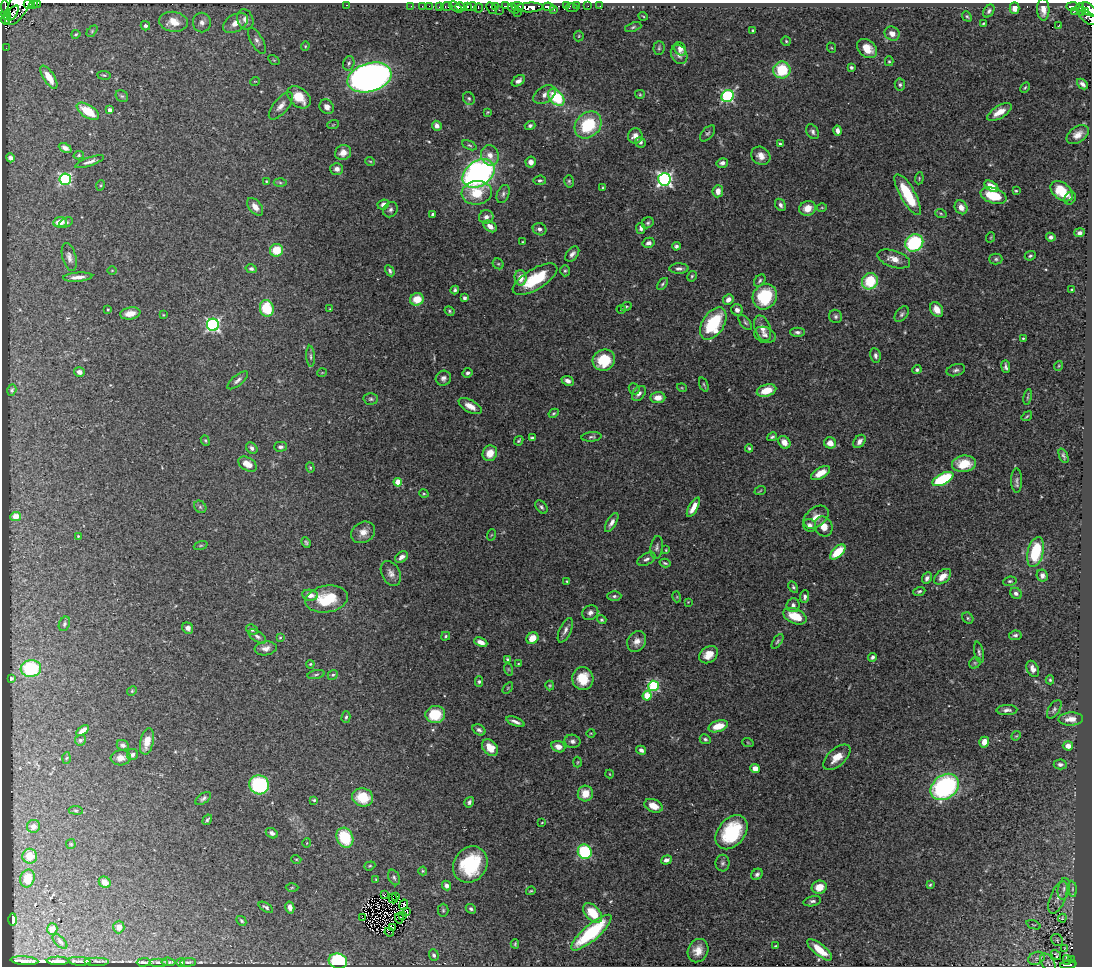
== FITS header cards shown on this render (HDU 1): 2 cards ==
NAXIS1  =                 1090
NAXIS2  =                  964

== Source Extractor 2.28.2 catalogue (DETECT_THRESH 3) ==
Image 1090 x 964 px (HDU 1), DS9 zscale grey, 1 PNG px = 1 image px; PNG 1094 x 968 px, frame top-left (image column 1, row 964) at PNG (2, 3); each listed source drawn as its Kron ellipse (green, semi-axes under 4 px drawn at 4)
Background 0.49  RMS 0.026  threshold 0.0792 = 3 sigma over >= 5 px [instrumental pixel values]
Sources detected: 447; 8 with non-positive FLUX_AUTO (blend fragments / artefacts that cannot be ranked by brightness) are neither listed nor drawn; the other 439 listed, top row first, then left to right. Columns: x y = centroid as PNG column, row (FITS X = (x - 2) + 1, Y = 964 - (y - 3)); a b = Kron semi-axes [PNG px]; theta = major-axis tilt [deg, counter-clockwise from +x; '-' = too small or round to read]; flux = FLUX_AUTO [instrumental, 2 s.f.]
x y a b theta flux
33 3 2 2 - 9.8
28 4 4 4 - 130
37 4 3 2 - 35
19 5 22 9 59 290
347 5 3 2 - 130
411 6 2 2 - 4.2
422 6 2 2 - 1.5
429 6 2 2 - 5.6
447 6 6 3 0 34
467 6 3 3 - 110
495 6 3 2 - 87
505 6 2 2 - 13
518 6 6 3 -4 30
566 6 3 2 - 1.3
576 6 3 2 - 7.9
588 6 2 2 - 3.6
600 6 2 2 - 1
1073 6 7 3 -2 87
5 7 7 2 -85 160
439 7 3 3 - 15
456 7 7 4 -36 370
460 7 5 3 - 190
472 7 5 3 - 210
529 7 13 5 2 420
548 7 6 4 -7 210
1080 7 4 2 - 28
479 8 4 2 - 8.4
491 8 6 3 -51 20
513 8 6 3 -35 65
572 8 6 4 -8 10
1014 8 5 5 - 15
1043 9 11 6 -87 15
499 10 3 2 - 5.9
554 10 3 2 - 24
1089 10 9 5 -44 440
989 11 7 5 58 4.4
1074 11 3 2 - 3.8
1081 11 4 2 - 26
1085 12 3 2 - 42
13 13 9 2 58 210
518 13 3 2 - 4.8
6 15 5 3 - 200
643 16 5 3 - 1.6
967 16 5 4 - 2.7
1088 18 10 5 -36 160
6 19 6 4 79 300
245 19 10 7 -70 13
173 22 14 10 -7 26
202 22 10 9 - 9.5
235 23 13 8 29 19
983 23 3 2 - 1.7
1059 25 3 2 - 1
145 26 5 4 - 4.3
633 27 8 4 19 3.6
92 31 6 4 47 2.5
753 31 4 3 - 2.2
76 34 4 3 - 2.1
892 34 8 6 -34 12
579 36 5 5 - 2.1
257 41 14 6 -61 8.1
786 41 5 4 - 2.4
305 46 4 4 - 1.8
6 48 2 2 - 3
659 48 7 5 87 3.6
832 48 5 3 - 1.9
680 49 7 5 -60 12
867 49 11 8 -41 31
679 54 10 8 -64 9.2
274 60 6 4 -33 2.1
889 61 5 4 - 2.3
349 63 7 5 75 4.4
851 67 4 4 - 3.7
782 70 9 8 - 72
104 75 7 3 -8 2.1
49 77 13 5 -57 24
369 77 22 14 16 1400
255 81 5 3 - 1.3
518 81 7 4 33 5.9
1082 84 6 4 -42 6.2
900 85 6 5 - 3.2
1025 87 6 4 61 2.3
640 94 5 4 - 2.1
544 95 12 8 33 11
122 96 7 5 -41 3.4
727 96 6 5 - 240
299 97 13 9 -41 36
556 97 10 6 -48 94
469 99 7 5 -58 3.6
281 106 17 7 50 13
327 107 8 6 -45 8.8
110 110 4 3 - 9.3
88 111 12 6 -32 45
488 112 4 3 - 1.7
999 112 14 6 32 21
333 125 6 3 19 1.8
530 125 5 4 - 3.8
588 125 15 12 46 97
437 126 5 4 - 9.8
838 130 5 4 - 7.7
813 132 8 5 -60 5.3
708 133 9 5 49 3.6
1078 135 12 8 34 16
635 136 7 7 - 13
640 142 5 5 - 5.3
780 144 3 3 - 3.2
469 145 8 4 -26 3.2
65 148 7 4 -27 8.1
343 153 8 7 - 17
79 155 5 4 - 2.6
490 155 10 8 -71 15
761 156 10 8 -36 13
10 158 4 4 - 6.2
370 161 5 3 - 1.6
89 162 15 4 18 7.4
531 162 5 5 - 9.2
722 163 6 5 - 6
337 169 6 6 - 8
478 174 18 12 36 610
919 178 6 4 85 2.1
65 179 6 5 - 250
664 179 6 6 - 480
540 180 6 4 8 3.7
266 181 3 3 - 1.5
569 181 6 4 -74 2.8
280 183 6 4 -2 3.1
101 185 5 3 - 1.7
991 186 8 4 -33 23
603 188 4 2 - 1.6
718 191 6 5 - 12
1016 191 3 3 - 2
1062 191 12 8 -39 47
477 193 15 12 8 45
503 194 9 6 68 5.8
908 195 23 7 -60 74
994 196 13 7 -18 50
1070 198 7 5 55 5.1
383 204 6 5 - 8.8
780 205 6 5 - 5.9
255 207 10 6 -51 12
961 207 7 6 - 14
808 208 8 7 - 22
822 208 5 3 - 1.7
390 210 8 6 49 5.2
433 214 3 3 - 3.7
941 214 6 4 -20 2.8
486 217 7 6 - 9.3
60 222 7 5 10 23
66 222 7 4 26 3.8
648 223 6 5 - 3.2
490 226 7 5 -35 12
641 228 5 4 - 4.1
540 229 7 6 - 6.8
1079 233 5 4 - 5.3
991 237 5 3 - 1.6
1051 237 5 4 - 5.3
523 242 3 3 - 1.5
649 243 6 5 - 7.4
914 243 9 8 - 150
676 246 4 4 - 4.1
277 250 6 6 - 39
572 254 9 5 49 6.9
1030 256 5 4 - 3.3
69 257 14 7 -75 8.9
894 259 17 8 -18 17
996 259 6 5 - 3.3
498 264 6 5 - 2.8
251 269 5 4 - 3.7
679 269 9 5 2 6.1
112 270 5 3 - 1.6
390 271 6 4 -60 3.9
565 271 5 5 - 2.8
692 276 5 4 - 2.5
78 277 14 4 4 12
521 278 7 6 - 18
535 279 25 10 31 76
760 281 7 5 52 3.7
870 281 8 7 - 73
663 284 7 4 52 3
455 290 4 3 - 3.6
1072 290 3 3 - 1.8
765 297 13 11 60 100
464 298 4 3 - 3.9
417 299 7 6 - 30
728 300 6 5 - 9.6
626 306 5 4 - 2.5
267 308 8 7 - 67
330 309 4 3 - 1.7
621 309 4 4 - 1.8
108 310 4 3 - 1.7
737 310 6 5 - 8.6
937 310 8 6 -58 18
449 311 5 3 - 2.6
130 313 10 6 9 18
902 314 9 5 51 4.5
163 315 3 3 - 1.4
836 316 7 6 - 4.4
745 322 9 4 -52 3.7
713 324 18 11 57 110
213 325 6 6 - 360
762 328 13 8 -71 15
797 332 7 4 -1 4.5
765 335 11 8 -18 9
1023 338 3 3 - 1.8
875 355 7 5 -79 5.7
311 356 10 3 -87 3.7
604 360 11 10 - 65
1058 366 5 3 - 1.5
1006 367 6 3 -83 4.2
917 370 4 4 - 3.7
956 370 9 6 16 5.4
79 372 5 4 - 8.8
322 373 5 3 - 1.3
467 373 5 5 - 4
443 378 8 7 - 6.5
238 380 12 5 39 6.3
568 381 6 4 -25 7
704 385 7 3 -70 2.2
682 388 5 3 - 1.5
634 389 6 5 - 2.7
12 390 6 4 72 3.4
766 391 10 6 16 33
639 393 8 6 50 7.4
1028 397 8 2 78 2.2
658 398 7 5 4 17
371 399 7 5 2 3.7
470 406 13 6 -29 14
554 413 5 4 - 2.3
1027 416 6 3 36 2
592 437 10 4 4 4
772 437 5 3 - 3.3
532 438 4 3 - 3.4
205 441 5 4 - 2.3
519 441 5 3 - 2.4
859 441 7 5 53 7.7
784 442 7 5 -50 16
830 443 6 5 - 15
281 447 6 5 - 5.2
252 448 6 5 - 5.3
749 448 4 3 - 2.6
490 453 8 7 - 23
1063 456 8 4 -67 4.1
247 464 10 6 -32 18
964 464 12 8 7 46
310 468 5 4 - 2.2
821 473 10 5 30 21
943 479 11 5 26 130
1017 480 12 5 90 5.4
398 482 4 4 - 45
760 491 6 3 21 1.6
424 493 5 4 - 2.2
200 507 7 5 -45 3.2
541 507 7 5 -51 4
693 507 11 4 60 18
16 516 5 4 - 16
816 517 14 9 38 18
612 523 11 4 60 8.2
810 525 7 6 - 7.3
824 526 10 8 -67 18
363 532 12 10 33 16
491 535 6 3 70 1.7
78 536 3 3 - 1.7
306 542 5 4 - 3
201 545 7 3 19 2.1
657 547 11 6 84 5.9
666 550 4 4 - 1.5
838 552 9 5 43 50
1036 552 15 8 76 80
402 557 7 5 39 10
646 559 10 5 28 6
665 563 5 3 - 2.7
391 573 13 9 -61 11
1042 576 6 5 - 7
943 577 10 6 38 19
927 578 6 4 63 6
567 581 4 3 - 2
1010 581 6 4 9 3.1
793 587 6 4 -61 2.8
919 591 6 4 22 3.1
1016 593 6 5 - 5.5
310 595 8 5 -8 13
614 596 7 5 0 4
677 597 5 3 - 1.7
805 597 6 4 84 4.7
327 599 21 13 9 69
688 602 4 4 - 1.4
793 605 7 6 - 6.6
590 613 8 7 - 7.2
795 616 12 7 -23 40
968 618 6 5 - 3
602 620 5 4 - 2.4
64 624 7 5 66 3.5
188 628 6 5 - 6.5
252 630 6 5 - 5.1
565 630 13 5 66 7.6
1015 635 6 5 - 4.3
257 636 10 5 -35 6
446 636 4 3 - 2.6
280 638 4 3 - 1.9
532 638 6 5 - 24
637 641 11 9 57 12
777 641 8 4 56 3.2
481 642 7 4 -22 13
266 648 11 7 8 11
979 652 11 4 -78 4.6
709 655 10 7 38 23
872 657 4 3 - 4.2
508 659 4 3 - 3.2
975 663 6 5 - 2.9
310 664 4 3 - 1.9
518 664 3 3 - 1.6
31 669 10 8 6 130
508 669 6 4 -71 2.3
1033 669 8 5 -64 11
316 674 9 3 11 3.1
333 675 5 4 - 2.5
11 678 3 3 - 2.7
583 679 11 10 - 45
1050 680 4 4 - 2.2
479 682 5 4 - 3
550 685 5 4 - 2.2
654 686 5 5 - 150
508 688 6 3 54 1.8
132 691 5 4 - 2.2
647 696 5 4 - 48
1054 709 10 5 57 4.5
1007 710 10 5 2 6.5
435 714 10 8 4 68
346 717 6 4 74 3.3
1071 719 12 6 2 14
515 722 10 3 -22 6.7
718 726 10 5 17 34
83 730 7 4 36 11
479 730 7 5 -33 6.1
591 733 4 3 - 1.5
1016 736 5 4 - 2
705 739 6 4 -26 4
80 740 5 5 - 3.7
147 741 13 6 78 20
572 741 8 6 -11 6.2
984 742 5 5 - 18
748 743 6 3 -20 1.9
123 745 6 5 - 4.9
1068 746 5 4 - 9.8
558 747 7 5 -22 11
490 748 9 7 -48 27
641 750 5 4 - 7
132 755 5 5 - 4.9
837 757 16 8 41 23
67 758 5 3 - 2.1
121 758 10 7 5 13
578 762 5 3 - 1.8
1060 764 6 5 - 5.9
755 768 4 4 - 19
610 774 4 3 - 1.3
259 785 10 9 - 160
945 787 15 11 37 290
585 793 8 7 - 28
363 797 10 9 - 53
203 798 9 5 36 5.2
314 800 3 3 - 1.9
469 802 5 4 - 4.9
653 806 9 6 -23 25
76 810 7 3 -7 2.5
207 820 5 4 - 3
542 822 3 2 - 1.3
33 826 7 6 - 9.1
732 832 19 13 50 130
272 833 6 5 - 6
345 838 10 8 -65 79
307 843 4 3 - 1.2
71 844 5 5 - 2
585 852 7 6 - 150
30 856 7 7 - 22
296 859 5 3 - 1.7
666 860 5 4 - 7.7
722 863 8 7 - 4.9
470 864 19 16 54 130
370 866 6 4 20 2.3
423 871 4 4 - 1.9
757 874 6 5 - 5.2
394 877 8 5 -63 4.3
27 878 9 7 75 24
376 879 3 3 - 2.2
105 882 6 5 - 17
446 885 5 4 - 6.6
930 885 4 3 - 2.3
819 887 7 6 - 24
292 888 6 4 1 2.4
1064 889 11 6 80 7.7
1072 889 8 4 -83 3.3
531 891 5 3 - 2
385 894 3 2 - 1.6
396 896 2 2 - 0.94
1058 897 17 7 67 13
393 899 5 4 - 0.63
812 901 9 5 15 5.1
404 905 5 3 - 1.4
266 907 8 4 -31 4.4
290 907 6 4 -77 7.5
471 909 5 4 - 3.6
443 910 6 5 - 3
407 911 4 3 - 3.4
593 913 11 7 -47 49
402 915 2 2 - 0.45
363 918 3 2 - 0.57
399 918 5 2 - 0.73
1062 918 4 3 - 1.9
13 920 6 3 89 9.9
241 921 5 3 - 2.6
1033 925 7 2 -21 1.5
119 927 6 5 - 12
392 928 3 2 - 3.7
52 929 6 5 - 17
389 932 5 2 - 4
591 933 26 7 41 130
1057 940 6 5 - 3.3
60 941 9 5 -44 3.9
515 944 4 3 - 2.1
776 946 4 3 - 1.8
1065 948 4 2 - 1.5
820 950 15 5 -39 38
698 951 12 10 63 20
434 955 6 5 - 4.5
1056 955 5 4 - 6.3
1036 958 8 6 23 6.6
1071 959 3 2 - 2.6
1067 960 5 2 - 5.6
24 961 14 2 -4 5.5
58 961 11 3 -1 5.8
79 961 11 2 -3 4
97 961 12 2 0 3
338 961 9 7 -16 140
144 962 7 2 1 3.9
159 962 9 3 0 2.5
168 962 7 2 -6 3.3
181 962 4 2 - 2.1
188 962 8 2 4 2.3
1048 963 10 6 -56 6
1068 965 8 3 7 57
At the frame edge (FLAGS 8, measured only in part): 7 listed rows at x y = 33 3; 28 4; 37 4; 19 5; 1089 10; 1088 18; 1068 965
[8 non-positive-flux detections neither listed nor drawn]